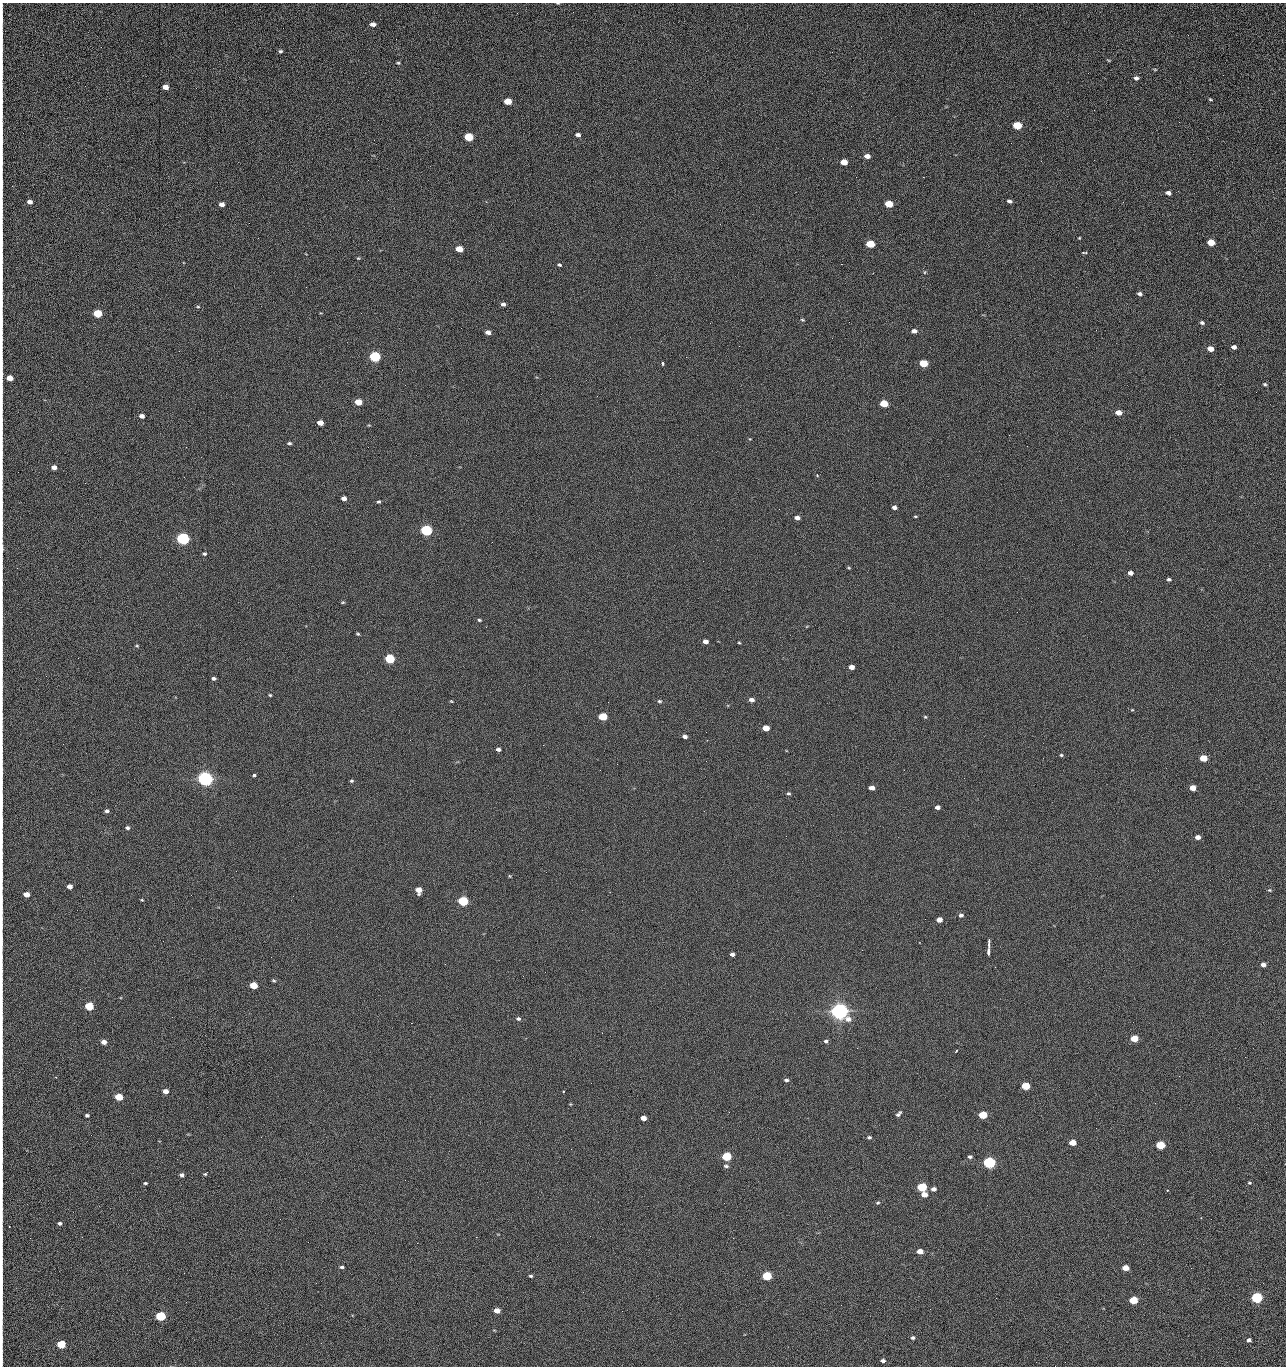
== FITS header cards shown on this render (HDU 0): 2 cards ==
NAXIS1  =                 1284 /fastest changing axis
NAXIS2  =                 1364 /next to fastest changing axis

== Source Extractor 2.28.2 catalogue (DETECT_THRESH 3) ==
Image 1284 x 1364 px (HDU 0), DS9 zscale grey, 1 PNG px = 1 image px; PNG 1288 x 1368 px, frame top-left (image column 1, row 1364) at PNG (2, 3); no overlay
Background 125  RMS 15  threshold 43.5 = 3 sigma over >= 5 px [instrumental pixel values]
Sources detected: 227; all 227 listed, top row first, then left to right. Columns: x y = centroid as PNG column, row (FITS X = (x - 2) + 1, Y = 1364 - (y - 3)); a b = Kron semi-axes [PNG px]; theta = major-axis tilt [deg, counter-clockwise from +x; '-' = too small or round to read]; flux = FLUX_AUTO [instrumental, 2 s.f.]
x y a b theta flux
558 3 4 2 - 6.8e+02
373 24 5 4 - 4.9e+03
2 34 16 2 90 3.2e+03
1188 35 2 2 - 1.1e+03
280 51 5 4 - 1.7e+03
1108 60 5 3 - 9.1e+02
398 63 4 3 - 1.2e+03
2 67 12 2 90 2.3e+03
1155 69 5 3 - 9.7e+02
1136 78 6 5 - 2.9e+03
165 87 5 4 - 8.8e+03
1210 99 5 3 - 1.0e+03
2 101 11 2 90 2.1e+03
508 101 5 4 - 2.3e+04
1179 122 2 2 - 1.2e+03
1017 125 6 5 - 4.4e+04
23 133 2 2 - 3.5e+02
578 135 5 4 - 3.5e+03
469 137 6 5 - 5.4e+04
2 141 14 3 -87 2.5e+03
867 156 6 4 -6 6.5e+03
1041 161 3 2 - 1.8e+03
844 162 5 4 - 1.6e+04
856 177 2 2 - 2.3e+03
923 177 2 2 - 1.8e+04
2 182 10 2 90 1.9e+03
1168 193 5 4 - 3.9e+03
1009 201 5 3 - 2.7e+03
30 202 5 4 - 4.8e+03
1123 202 3 2 - 1.0e+03
222 204 5 4 - 5.8e+03
889 204 5 4 - 2.8e+04
2 214 17 2 90 2.8e+03
1079 238 4 3 - 8.2e+02
1211 242 5 4 - 2.4e+04
870 244 6 4 -9 4.2e+04
459 249 5 4 - 2.0e+04
1085 253 6 3 7 3.7e+03
2 256 13 2 90 1.9e+03
358 258 4 4 - 1.0e+03
841 264 2 2 - 2.7e+04
559 265 5 4 - 1.6e+03
924 272 5 3 - 1.1e+03
306 287 2 2 - 7.8e+02
1140 294 5 4 - 2.6e+03
503 304 4 4 - 2.9e+03
198 307 5 3 - 8.6e+02
97 313 5 4 - 5.2e+04
802 320 4 3 - 1.2e+03
2 322 19 2 90 3.3e+03
849 322 2 2 - 5.5e+02
710 323 2 2 - 3.3e+03
1202 323 5 4 - 2.2e+03
1096 330 3 2 - 8.2e+02
914 331 6 5 - 3.9e+03
488 332 5 4 - 5.1e+03
739 346 2 2 - 5.2e+02
1234 347 4 4 - 4.2e+03
1210 349 5 4 - 9.8e+03
375 356 6 5 - 1.6e+05
662 363 3 3 - 3.5e+03
923 363 5 4 - 4.0e+04
10 378 5 4 - 1.1e+04
1265 384 5 4 - 1.3e+03
1256 392 2 2 - 9.7e+02
358 402 5 4 - 2.0e+04
884 403 5 4 - 3.3e+04
1118 412 5 4 - 9.7e+03
142 416 4 4 - 4.9e+03
320 423 5 4 - 9.4e+03
1009 435 2 2 - 3.5e+03
750 439 4 3 - 7.7e+02
289 443 4 3 - 1.7e+03
1027 446 2 2 - 5.0e+02
186 447 2 2 - 3.1e+03
54 467 5 4 - 5.9e+03
817 475 3 3 - 1.4e+03
2 477 10 2 90 1.6e+03
85 483 3 2 - 9.7e+02
344 498 5 4 - 5.1e+03
378 502 4 3 - 1.5e+03
2 504 12 2 90 1.9e+03
894 507 4 4 - 3.6e+03
779 509 2 2 - 4.0e+02
915 516 5 2 - 9.8e+02
797 518 5 4 - 5.1e+03
426 530 6 5 - 2.0e+05
183 539 6 5 - 3.2e+05
492 542 2 2 - 2.6e+03
2 548 9 2 89 2.7e+03
204 554 5 4 - 1.5e+03
17 568 2 2 - 4.2e+02
849 568 5 3 - 9.6e+02
1130 573 5 4 - 5.3e+03
1169 579 4 3 - 2.0e+03
343 602 5 3 - 1.1e+03
479 620 5 3 - 1.3e+03
2 623 14 2 90 2.5e+03
358 634 4 3 - 1.2e+03
705 641 5 4 - 5.1e+03
739 643 3 3 - 1.0e+03
137 646 5 4 - 1.1e+03
390 659 5 5 - 9.1e+04
851 667 5 4 - 7.0e+03
214 678 4 3 - 2.1e+03
270 695 4 3 - 1.2e+03
751 700 6 4 -8 4.5e+03
451 701 4 3 - 8.4e+02
659 701 6 4 -2 1.6e+03
1132 710 4 3 - 6.8e+02
603 717 5 4 - 5.0e+04
925 717 5 4 - 1.2e+03
766 728 5 4 - 1.5e+04
706 732 2 2 - 7.1e+02
685 736 5 3 - 3.6e+03
63 744 2 2 - 4.5e+02
543 745 2 2 - 3.2e+03
498 749 4 3 - 2.6e+03
1061 755 4 4 - 1.2e+03
1203 758 5 4 - 2.6e+04
706 761 2 2 - 2.2e+03
617 764 2 2 - 2.6e+03
2 769 8 2 90 1.5e+03
600 770 2 2 - 4.5e+02
254 775 3 3 - 5.1e+03
205 779 6 5 - 7.1e+05
351 781 4 4 - 1.4e+03
872 788 5 4 - 5.8e+03
1193 788 5 4 - 1.3e+04
788 793 5 3 - 1.4e+03
937 807 4 4 - 3.9e+03
107 811 5 4 - 2.3e+03
2 820 11 2 90 1.7e+03
127 828 5 4 - 2.2e+03
1198 837 4 4 - 5.8e+03
509 876 5 3 - 9.1e+02
2 877 17 2 90 2.7e+03
69 886 5 4 - 6.1e+03
418 890 5 5 - 1.3e+04
1270 890 5 4 - 1.2e+03
26 894 5 4 - 1.0e+04
142 900 3 3 - 9.0e+02
463 901 5 5 - 1.3e+05
2 910 15 2 90 2.1e+03
961 915 5 4 - 2.7e+03
939 920 5 4 - 9.2e+03
2 941 18 2 90 2.4e+03
989 941 4 2 - 4.5e+03
989 945 4 2 - 1.3e+03
988 952 8 3 85 4.9e+03
732 954 4 4 - 3.4e+03
1263 965 4 4 - 4.4e+03
523 976 2 2 - 2.2e+03
274 981 6 4 -18 1.3e+03
253 985 5 4 - 3.3e+04
89 1006 5 5 - 5.4e+04
839 1011 7 5 -14 1.1e+06
518 1019 6 4 -11 2.1e+03
411 1023 2 2 - 5.5e+03
1134 1038 5 4 - 2.9e+04
826 1041 5 4 - 2.1e+03
104 1042 5 4 - 6.5e+03
857 1048 2 2 - 1.5e+03
956 1051 3 2 - 9.2e+02
2 1052 9 2 90 1.2e+03
1245 1057 2 2 - 1.9e+03
1179 1076 2 2 - 2.7e+03
786 1080 5 4 - 2.2e+03
1026 1086 5 4 - 4.8e+04
165 1091 5 4 - 7.4e+03
563 1091 3 2 - 7.9e+02
2 1093 10 2 90 1.5e+03
119 1097 5 4 - 3.2e+04
1155 1103 3 2 - 1.0e+03
570 1104 4 4 - 7.8e+02
729 1112 2 2 - 1.0e+03
899 1114 7 4 49 2.5e+03
87 1115 4 3 - 1.9e+03
983 1115 5 4 - 4.4e+04
643 1118 5 4 - 8.7e+03
91 1135 2 2 - 2.4e+03
869 1137 5 4 - 1.8e+03
1073 1142 5 4 - 1.7e+04
1160 1145 5 4 - 5.8e+04
571 1149 2 2 - 1.0e+03
727 1157 5 4 - 7.8e+04
970 1157 5 4 - 2.2e+03
2 1158 15 2 90 2.0e+03
989 1163 5 5 - 2.8e+05
726 1166 7 5 -17 2.0e+03
205 1174 4 3 - 1.2e+03
181 1175 4 4 - 2.7e+03
145 1183 5 3 - 1.3e+03
1249 1183 6 4 -2 1.3e+03
2 1184 7 2 90 9.7e+02
922 1187 5 5 - 8.5e+04
933 1189 6 5 - 3.6e+03
1167 1190 3 3 - 9.8e+02
924 1194 5 4 - 9.5e+03
878 1203 5 4 - 1.4e+03
1201 1218 2 2 - 5.2e+02
280 1219 2 2 - 2.1e+03
60 1223 4 3 - 2.1e+03
476 1237 2 2 - 7.3e+03
308 1242 2 2 - 1.7e+03
417 1243 2 2 - 5.5e+03
920 1251 5 4 - 9.2e+03
342 1267 5 3 - 1.7e+03
1125 1268 5 4 - 1.4e+04
531 1276 4 3 - 1.5e+03
767 1276 5 4 - 8.1e+04
2 1280 20 2 90 3.6e+03
583 1292 2 2 - 5.3e+02
996 1298 2 2 - 2.7e+03
1257 1298 5 5 - 1.9e+05
1133 1300 5 4 - 4.6e+04
2 1302 10 2 90 1.8e+03
497 1311 5 4 - 8.1e+03
622 1311 3 2 - 7.8e+02
160 1316 5 5 - 1.0e+05
913 1338 5 4 - 2.1e+03
2 1339 12 2 90 1.8e+03
1249 1340 4 4 - 3.1e+03
321 1343 2 2 - 5.4e+02
61 1344 5 5 - 5.5e+04
883 1361 5 4 - 3.2e+03
1055 1366 2 2 - 2.1e+03
At the frame edge (FLAGS 8, measured only in part): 27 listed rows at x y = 558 3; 2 34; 2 67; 2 101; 2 141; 2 182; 2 214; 2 256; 2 322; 10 378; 2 477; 2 504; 2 548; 2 623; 2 769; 2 820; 2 877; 2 910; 2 941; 2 1052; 2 1093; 2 1158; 2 1184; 2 1280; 2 1302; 2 1339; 1055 1366

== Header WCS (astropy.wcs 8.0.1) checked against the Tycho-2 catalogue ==
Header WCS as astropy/WCSLIB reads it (CRVAL/CRPIX/CD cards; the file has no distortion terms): RA---TAN/DEC--TAN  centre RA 15:41:41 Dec +51:59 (235.42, +51.98 deg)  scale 1.26 arcsec/px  FOV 26.9' x 28.5'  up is +92 deg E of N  parity flipped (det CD > 0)
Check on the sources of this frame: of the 60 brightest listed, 10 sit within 2.0 arcsec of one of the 12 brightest Tycho-2 stars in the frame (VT <= 12.29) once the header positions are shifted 0.47 arcsec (0.22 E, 0.42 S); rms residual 0.96 arcsec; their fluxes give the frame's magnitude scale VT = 24.51 - 2.5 log10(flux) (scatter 0.20 mag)
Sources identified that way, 10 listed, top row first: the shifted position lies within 2.0 arcsec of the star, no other Tycho-2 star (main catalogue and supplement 1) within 4.0 arcsec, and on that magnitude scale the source's flux lands within +1.5 / -3 mag of the star's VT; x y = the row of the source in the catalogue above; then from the Tycho-2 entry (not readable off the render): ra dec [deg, ICRS J2000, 3 dp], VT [Tycho-2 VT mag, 2 dp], TYC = Tycho-2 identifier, HIP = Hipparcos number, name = IAU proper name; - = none
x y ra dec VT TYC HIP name
375 356 235.614 +52.064 11.61 3489-1132-1 - -
426 530 235.514 +52.049 11.19 3489-1407-1 - -
183 539 235.515 +52.133 11.12 3489-1380-1 - -
205 779 235.378 +52.130 9.31 3489-1322-1 76850 -
463 901 235.303 +52.042 11.52 3489-958-1 - -
839 1011 235.232 +51.912 9.59 3489-824-1 - -
989 1163 235.143 +51.862 10.97 3489-1016-1 - -
922 1187 235.131 +51.886 12.29 3489-908-1 - -
767 1276 235.084 +51.941 11.45 3489-1346-1 - -
160 1316 235.075 +52.152 11.74 3489-912-1 - -